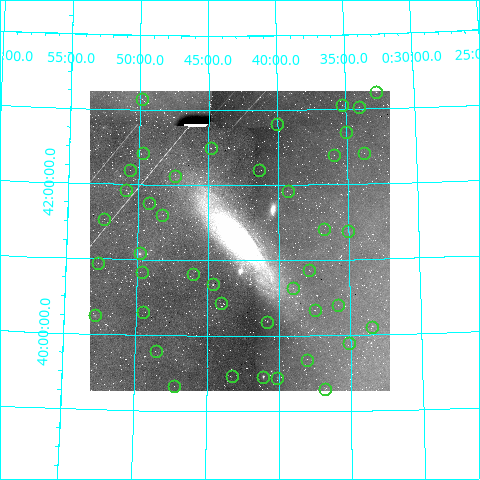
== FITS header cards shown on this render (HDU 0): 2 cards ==
NAXIS1  =                  300 / Width of image
NAXIS2  =                  300 / Height of image

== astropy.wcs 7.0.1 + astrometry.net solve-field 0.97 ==
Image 300 x 300 px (HDU 0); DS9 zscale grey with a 90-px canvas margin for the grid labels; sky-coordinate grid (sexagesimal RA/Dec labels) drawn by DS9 from the SOLVED WCS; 42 Tycho-2 reference stars matched to detected sources circled (green)
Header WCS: RA---TAN/DEC--TAN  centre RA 00:42:44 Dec +41:16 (10.68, +41.27 deg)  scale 48 arcsec/px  FOV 240.0' x 240.0'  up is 0 deg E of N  parity normal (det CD < 0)
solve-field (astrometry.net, Tycho-2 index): VERIFIED the header's WCS against the Tycho-2 star catalogue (verified at 5 index scales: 4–24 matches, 0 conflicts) and refined it, rather than solving blind
Solved WCS: RA---TAN-SIP/DEC--TAN-SIP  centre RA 00:42:46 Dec +41:16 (10.69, +41.26 deg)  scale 48 arcsec/px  FOV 240.1' x 239.5'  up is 0 deg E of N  parity normal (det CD < 0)
The solver's refit moves the header's centre by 27 arcsec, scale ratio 1.001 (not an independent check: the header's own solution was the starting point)
Tycho-2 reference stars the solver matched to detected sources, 42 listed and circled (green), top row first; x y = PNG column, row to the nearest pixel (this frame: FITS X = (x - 90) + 1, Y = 300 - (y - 91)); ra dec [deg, ICRS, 3 dp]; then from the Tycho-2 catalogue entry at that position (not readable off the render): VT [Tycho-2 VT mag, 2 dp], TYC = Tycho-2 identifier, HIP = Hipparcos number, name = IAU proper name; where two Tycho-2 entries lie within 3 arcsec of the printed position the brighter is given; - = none
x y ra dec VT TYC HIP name
376 92 8.184 +43.221 8.31 2796-1063-1 - -
142 99 12.468 +43.140 9.95 2809-213-1 - -
342 105 8.816 +43.058 8.56 2792-229-1 - -
359 107 8.511 +43.028 8.37 2792-879-1 - -
277 124 10.005 +42.819 8.75 2805-1505-1 - -
346 132 8.754 +42.695 8.12 2792-1045-1 2742 -
211 148 11.200 +42.497 8.65 2805-1555-1 3510 -
143 153 12.429 +42.418 9.65 2805-642-1 - -
364 153 8.434 +42.413 9.47 2792-1936-1 - -
334 155 8.979 +42.394 9.32 2792-1785-1 - -
130 170 12.653 +42.190 9.66 2806-752-1 - -
259 170 10.334 +42.199 9.63 2805-428-1 - -
175 176 11.848 +42.124 9.58 2805-281-1 - -
126 190 12.718 +41.926 8.94 2806-928-1 3962 -
288 191 9.831 +41.925 9.21 2792-906-1 3091 -
149 203 12.302 +41.754 9.19 2805-779-1 - -
162 215 12.078 +41.597 9.44 2805-1303-1 - -
104 219 13.097 +41.528 10.07 2806-377-1 - -
324 229 9.181 +41.410 9.57 2792-352-1 - -
348 231 8.751 +41.373 8.37 2792-784-1 2740 -
140 253 12.454 +41.079 4.50 2801-2090-1 3881 -
98 263 13.183 +40.940 8.61 2802-427-1 4114 -
309 270 9.461 +40.872 8.58 2788-378-1 2972 -
142 272 12.409 +40.838 9.68 2801-1302-1 - -
193 274 11.513 +40.809 7.62 2801-781-1 3597 -
213 284 11.155 +40.679 7.40 2801-1704-1 3494 -
293 288 9.744 +40.631 9.79 2788-1673-1 - -
221 303 11.021 +40.434 8.52 2801-872-1 3448 -
338 305 8.961 +40.397 9.29 2788-1531-1 - -
315 310 9.360 +40.332 6.84 2788-929-1 2948 -
143 312 12.373 +40.300 9.16 2801-301-1 3853 -
95 315 13.216 +40.246 6.83 2802-103-1 4127 -
267 322 10.205 +40.187 7.45 2801-583-1 3206 -
372 327 8.375 +40.106 7.81 2788-743-1 2643 -
349 343 8.778 +39.889 9.67 2788-1153-1 - -
156 351 12.140 +39.782 9.46 2801-29-1 - -
307 360 9.519 +39.682 8.63 2788-815-1 2995 -
232 376 10.821 +39.466 9.09 2801-1969-1 - -
263 377 10.280 +39.459 5.40 2801-2091-1 3231 -
277 378 10.029 +39.441 8.28 2801-1818-1 3155 -
174 386 11.813 +39.326 9.90 2797-925-1 - -
325 389 9.200 +39.293 9.28 2784-223-1 - -